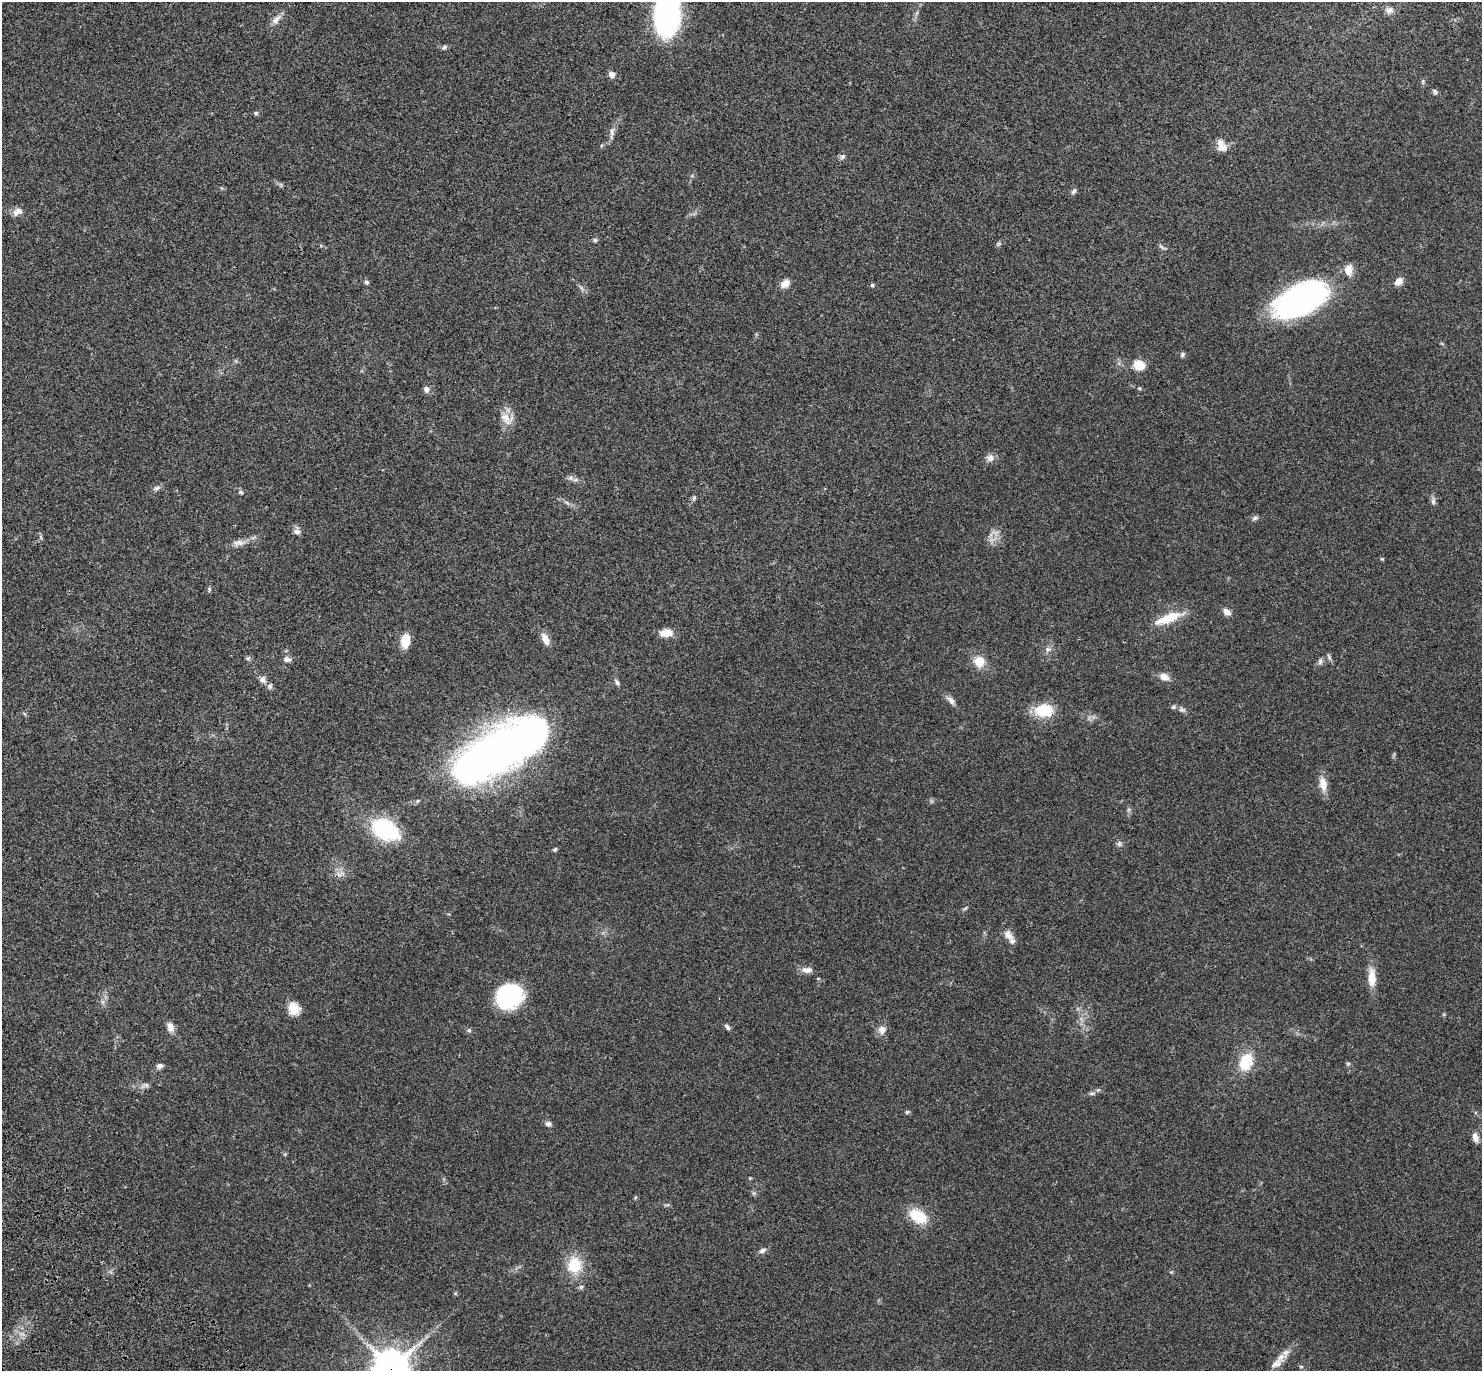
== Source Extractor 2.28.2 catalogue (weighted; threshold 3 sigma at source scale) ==
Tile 7 of 4 x 4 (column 3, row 2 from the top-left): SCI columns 3057-4536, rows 2983-4351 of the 6116 x 6106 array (HDU 1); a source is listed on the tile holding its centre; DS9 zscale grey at full resolution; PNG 1484 x 1373 px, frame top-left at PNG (2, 2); no overlay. Shown black and unused: <1% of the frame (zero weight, under 3 of 4 exposures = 6% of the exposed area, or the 3 px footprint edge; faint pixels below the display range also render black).
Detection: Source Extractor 2.28.2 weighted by HDU 2 'WHT'; one run over the whole footprint, this tile lists its part. Background 0.0515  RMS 0.0053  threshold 0.0238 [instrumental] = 3 sigma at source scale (4.5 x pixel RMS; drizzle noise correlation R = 1.50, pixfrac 1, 0.05/0.05 arcsec/px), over >= 5 px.
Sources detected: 90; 3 inside a brighter listed object's ellipse — not listed separately; the other 87 listed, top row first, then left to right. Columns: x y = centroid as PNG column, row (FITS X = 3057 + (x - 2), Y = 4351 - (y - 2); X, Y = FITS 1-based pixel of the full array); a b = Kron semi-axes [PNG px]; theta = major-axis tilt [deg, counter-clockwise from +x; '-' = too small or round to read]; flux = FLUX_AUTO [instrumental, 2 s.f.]
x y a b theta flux
1389 10 11 9 0 2.5
667 14 30 17 87 140
276 19 16 7 48 3.4
444 47 7 5 39 1.2
612 75 7 6 - 2.7
1435 92 7 5 -72 1.1
256 113 6 5 - 0.86
612 133 17 6 84 2.5
1223 148 13 12 - 4.2
842 157 8 7 - 1.3
1074 191 9 6 57 1.2
18 212 14 9 26 3.1
595 240 5 5 - 0.86
998 244 8 5 25 0.9
1161 247 10 4 -45 1
1348 270 13 8 89 5.1
366 282 6 5 - 1
1399 282 11 8 39 3.1
785 284 10 7 36 4.7
872 285 4 4 - 0.83
1300 300 45 22 27 160
1182 355 7 5 61 0.98
1139 365 13 10 -20 7.4
426 389 7 7 - 2.1
506 418 20 12 -56 6.1
991 458 9 9 - 2.8
570 478 8 6 71 1.4
156 488 11 6 20 1.6
241 492 7 5 -4 0.92
694 498 6 5 - 0.91
1433 501 11 6 -89 1.6
566 502 8 3 -19 1.1
1255 518 8 5 40 1.1
297 531 9 7 -14 2.1
991 535 7 4 88 1.4
239 543 18 8 4 3.5
1382 559 4 4 - 0.56
209 589 6 5 - 0.86
1227 612 10 7 -36 2.7
1168 618 40 11 21 12
666 633 16 9 5 5
545 639 16 8 -64 4.1
405 641 14 8 83 9.6
1048 649 9 7 4 1.9
1329 657 10 4 -61 1
248 658 6 6 - 1
287 659 10 7 -8 1.9
979 661 13 13 - 7.3
1320 661 9 6 81 1.4
1164 677 11 8 -23 3.8
262 679 8 7 - 2.2
617 682 9 5 -53 1.4
270 686 8 6 -4 1.4
951 700 14 7 -44 2.4
1182 709 9 6 -10 1.4
1044 710 21 15 3 15
501 749 104 38 28 330
1323 784 19 10 -80 5.5
385 830 26 17 -27 44
1119 843 8 6 89 1.3
555 849 5 4 - 1.1
965 908 7 3 37 0.69
1008 935 17 9 -54 3.8
807 970 15 8 -5 3.1
1372 978 23 9 -89 7.2
508 997 23 19 37 57
103 1002 7 4 -72 1.1
294 1009 15 14 - 6.4
170 1027 12 8 -74 3.4
727 1027 9 5 -45 1.4
469 1030 6 5 - 0.89
882 1030 11 10 - 3.3
1246 1062 16 11 71 18
1348 1063 6 5 - 0.76
159 1066 8 7 - 1.6
146 1085 10 6 5 1.7
1092 1093 8 5 -2 1.2
907 1112 6 5 - 0.73
548 1124 8 7 - 1.5
1475 1137 11 7 -73 3
918 1216 23 14 -30 14
762 1251 10 6 32 1.7
574 1265 17 14 87 16
581 1287 6 6 - 0.99
1276 1363 20 9 34 4.3
1301 1367 5 3 - 0.59
391 1369 12 12 - 1100
Overlapping masked pixels (flux is a lower limit): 2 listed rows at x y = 501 749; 391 1369
Isophote crosses this tile's border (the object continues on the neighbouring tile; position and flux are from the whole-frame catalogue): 2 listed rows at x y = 667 14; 391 1369